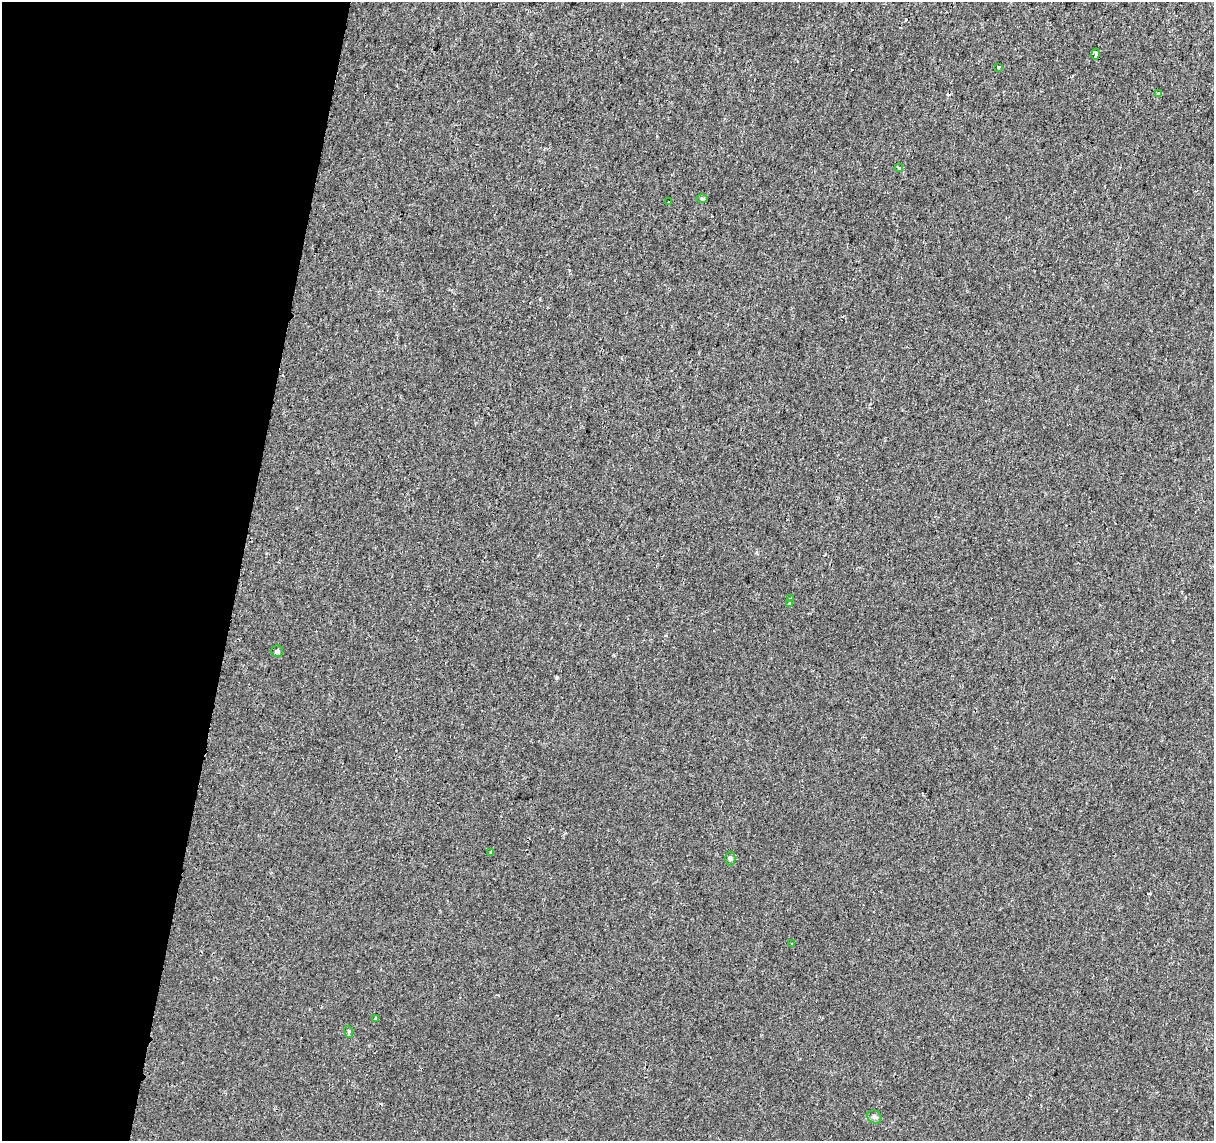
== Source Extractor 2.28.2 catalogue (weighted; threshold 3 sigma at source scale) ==
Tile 9 of 4 x 4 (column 1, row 3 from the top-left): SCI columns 25-1236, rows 1422-2560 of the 4894 x 5182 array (HDU 1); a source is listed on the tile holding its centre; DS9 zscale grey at full resolution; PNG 1216 x 1143 px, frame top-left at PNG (2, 2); each listed source drawn as its Kron ellipse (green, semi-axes under 4 px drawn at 4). Shown black and unused: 20% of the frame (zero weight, under 2 of 3 exposures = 3% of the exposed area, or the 3 px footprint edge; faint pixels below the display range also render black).
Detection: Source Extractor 2.28.2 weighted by HDU 2 'WHT'; one run over the whole footprint, this tile lists its part. Background 5.13e-04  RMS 0.0039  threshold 0.0174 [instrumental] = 3 sigma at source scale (4.5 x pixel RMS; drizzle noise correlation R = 1.50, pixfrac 1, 0.0396/0.0396 arcsec/px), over >= 5 px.
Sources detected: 15; all 15 listed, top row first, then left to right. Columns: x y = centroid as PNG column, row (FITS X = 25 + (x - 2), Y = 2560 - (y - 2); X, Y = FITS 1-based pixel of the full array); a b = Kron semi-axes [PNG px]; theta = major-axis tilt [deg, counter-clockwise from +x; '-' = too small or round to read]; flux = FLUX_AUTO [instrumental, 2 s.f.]
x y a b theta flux
1096 54 5 3 - 9.3
998 67 3 3 - 0.88
1158 93 4 3 - 0.41
899 168 4 3 - 0.38
702 199 6 4 -1 0.49
669 201 3 3 - 1.4
791 598 3 2 - 0.65
789 603 3 3 - 0.67
277 651 6 5 - 0.65
491 852 4 3 - 0.76
730 859 7 5 -89 0.62
792 944 3 2 - 0.34
375 1019 3 3 - 1.3
349 1032 6 4 -72 0.46
874 1117 7 6 - 1
Unlisted compact peaks at least as high as the median listed source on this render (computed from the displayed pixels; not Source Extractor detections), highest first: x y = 557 677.